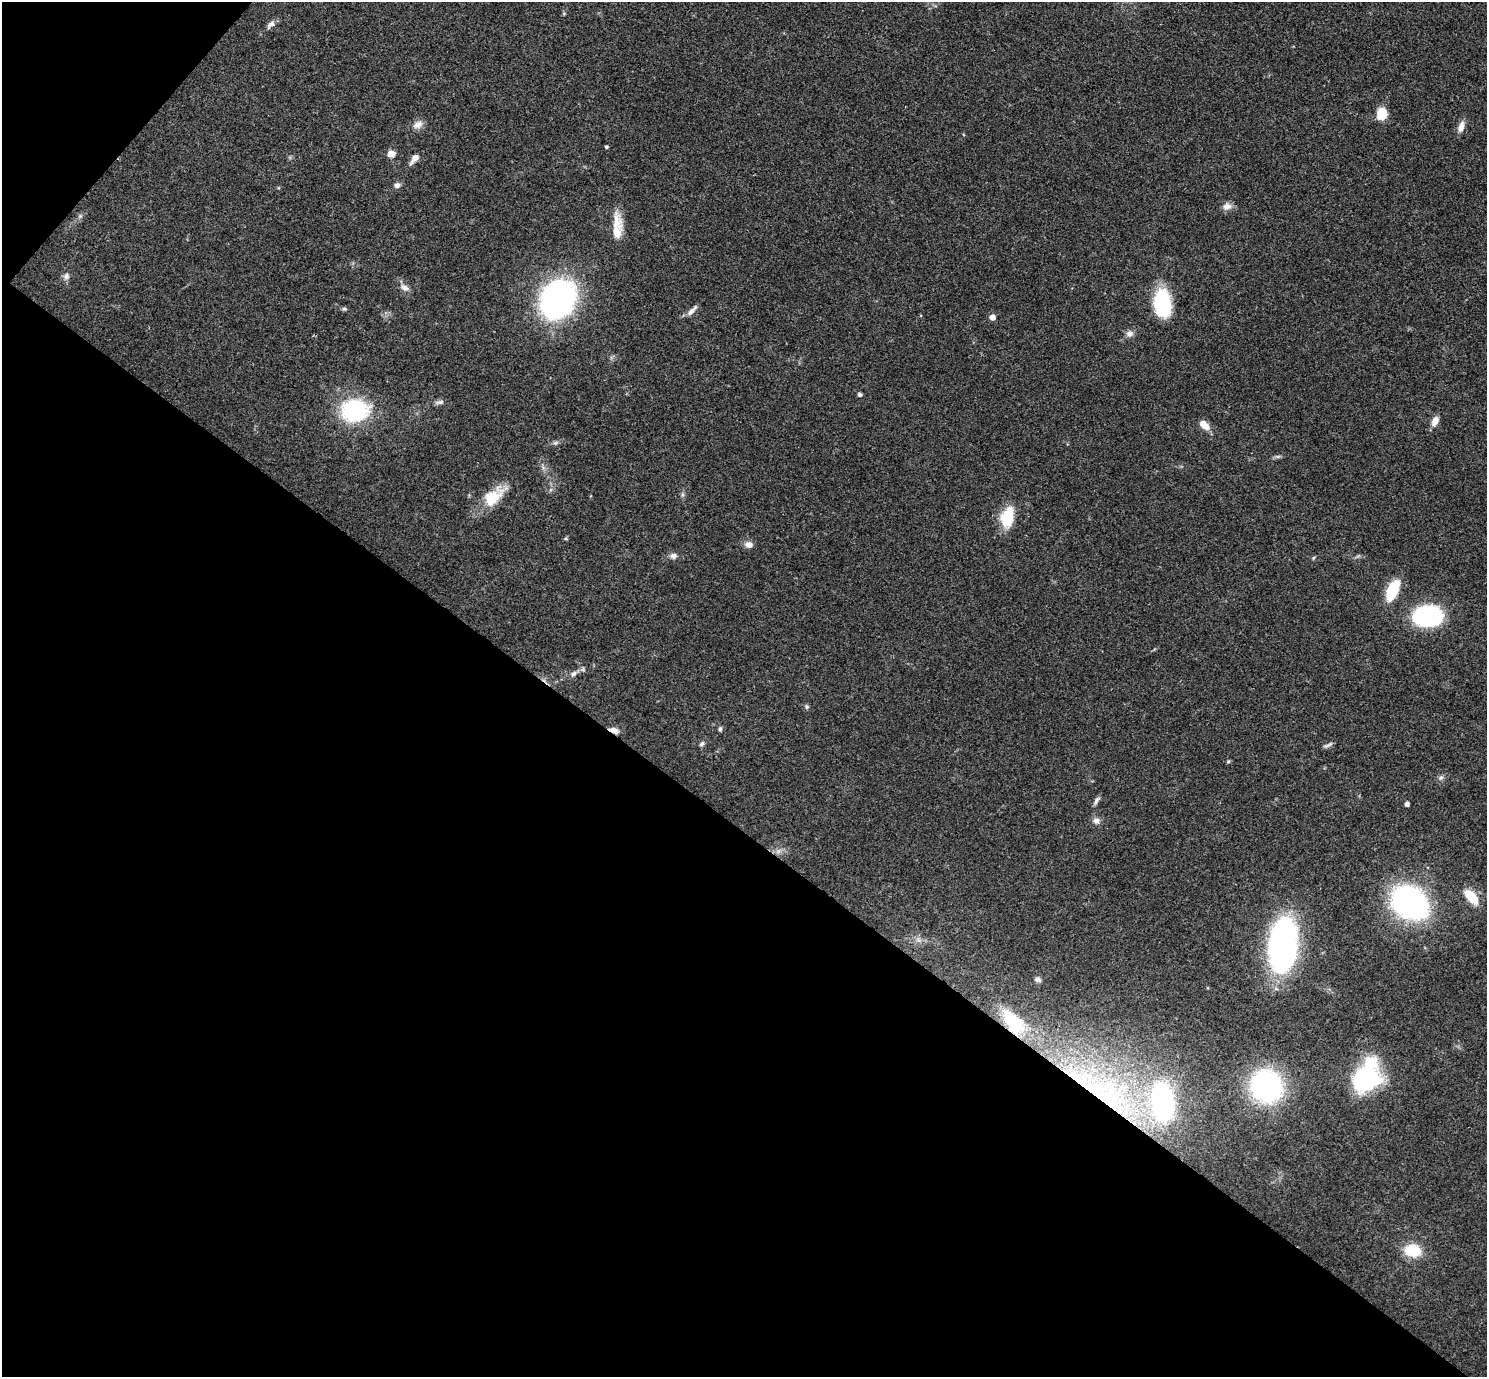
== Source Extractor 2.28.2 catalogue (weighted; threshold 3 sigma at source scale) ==
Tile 9 of 4 x 4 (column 1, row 3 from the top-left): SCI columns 3-1487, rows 1528-2902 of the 5943 x 5946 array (HDU 1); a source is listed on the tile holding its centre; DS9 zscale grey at full resolution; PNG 1489 x 1379 px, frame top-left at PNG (2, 2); no overlay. Shown black and unused: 41% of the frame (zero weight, under 3 of 4 exposures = <1% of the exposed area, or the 3 px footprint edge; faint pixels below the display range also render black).
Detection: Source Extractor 2.28.2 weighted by HDU 2 'WHT'; one run over the whole footprint, this tile lists its part. Background 0.0766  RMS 0.0062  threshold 0.0279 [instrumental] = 3 sigma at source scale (4.5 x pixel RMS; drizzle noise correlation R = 1.50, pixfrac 1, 0.05/0.05 arcsec/px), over >= 5 px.
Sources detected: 60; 1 too faint to see at this stretch — not listed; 2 inside a brighter listed object's ellipse — not listed separately; the other 57 listed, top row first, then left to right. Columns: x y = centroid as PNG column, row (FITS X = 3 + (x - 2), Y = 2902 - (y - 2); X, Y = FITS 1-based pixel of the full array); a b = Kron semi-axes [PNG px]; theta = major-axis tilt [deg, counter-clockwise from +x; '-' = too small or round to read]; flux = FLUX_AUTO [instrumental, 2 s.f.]
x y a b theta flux
564 14 6 4 1 0.7
271 24 12 7 44 3
1382 113 12 10 87 13
418 125 15 10 27 4.2
1461 127 15 7 73 4.5
606 147 4 3 - 0.8
391 154 9 8 - 4.3
414 158 12 6 52 4.6
397 185 8 7 - 2.4
1227 206 13 9 13 3.8
80 216 7 4 45 1.4
616 222 28 14 86 11
66 276 9 8 - 2.5
405 288 13 8 -30 3.5
558 299 29 24 55 200
1162 303 26 15 -86 47
344 309 6 5 - 1.1
692 311 18 6 44 3.3
992 317 5 4 - 5.3
1129 334 9 9 - 2.9
860 394 4 4 - 1.9
439 402 14 5 10 2.1
355 410 29 23 3 60
1435 421 12 7 64 4.5
1204 425 14 8 -41 6.4
556 443 8 6 20 1.4
682 494 6 4 -72 1.2
493 497 29 17 41 19
1007 517 26 16 78 18
566 539 5 3 - 0.72
749 544 10 8 -6 3.6
673 556 9 8 - 2.6
1313 558 6 4 33 0.79
1392 590 18 9 67 30
1427 616 31 22 3 61
583 669 6 6 - 1.3
573 674 11 6 38 2.5
806 707 7 5 -57 1.1
720 729 6 4 -90 1.3
614 730 11 5 -21 4.5
702 744 8 5 45 1.4
1328 745 14 4 26 1.9
1228 761 5 4 - 0.82
1441 778 8 6 67 1.6
1096 801 12 5 60 2
1407 804 4 4 - 2.6
1096 821 9 8 - 2.9
1471 897 20 9 -48 14
1410 903 23 18 -35 250
918 940 8 4 -37 1.8
1283 945 38 19 85 240
1038 979 8 6 -16 2
1013 1022 37 18 -50 30
1367 1078 25 19 63 110
1266 1086 24 22 -61 140
1105 1096 103 43 -34 180
1413 1250 17 12 -7 20
Overlapping masked pixels (flux is a lower limit): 3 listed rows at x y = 614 730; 1013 1022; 1105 1096